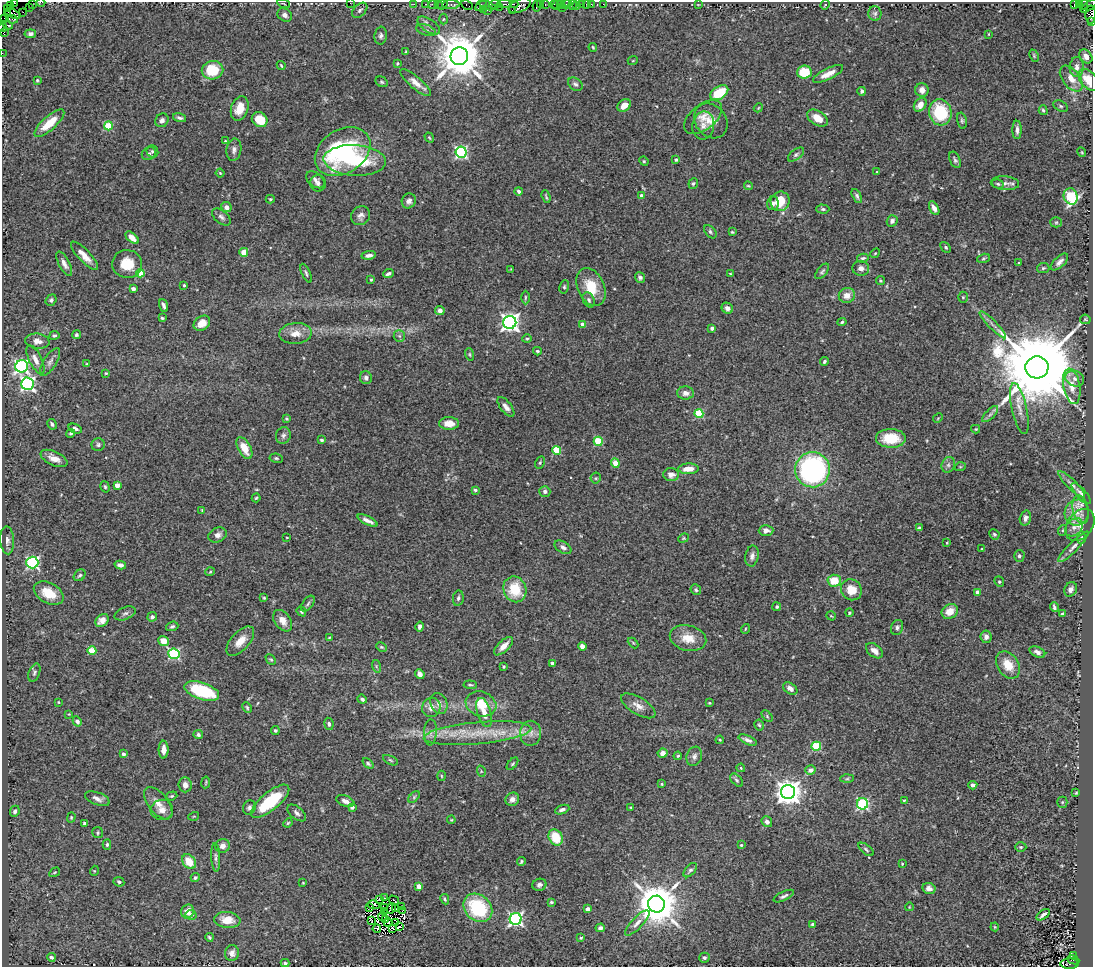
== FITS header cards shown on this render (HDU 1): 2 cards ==
NAXIS1  =                 1091
NAXIS2  =                  965

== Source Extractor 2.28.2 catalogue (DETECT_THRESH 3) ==
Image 1091 x 965 px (HDU 1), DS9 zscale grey, 1 PNG px = 1 image px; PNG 1095 x 969 px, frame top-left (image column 1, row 965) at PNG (2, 2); each listed source drawn as its Kron ellipse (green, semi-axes under 4 px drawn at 4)
Background 0.711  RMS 0.028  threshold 0.0853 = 3 sigma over >= 5 px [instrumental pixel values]
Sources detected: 449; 4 with non-positive FLUX_AUTO (blend fragments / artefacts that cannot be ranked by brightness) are neither listed nor drawn; the other 445 listed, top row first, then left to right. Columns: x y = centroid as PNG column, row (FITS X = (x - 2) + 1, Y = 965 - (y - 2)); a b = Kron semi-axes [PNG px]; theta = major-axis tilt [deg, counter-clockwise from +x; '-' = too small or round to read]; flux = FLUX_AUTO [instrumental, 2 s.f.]
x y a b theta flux
41 2 4 2 - 42
14 3 3 2 - 150
284 3 7 2 -21 1.5
350 3 2 2 - 48
32 4 2 2 - 23
414 4 2 2 - 22
426 4 3 2 - 48
432 4 2 2 - 30
438 4 2 2 - 56
495 4 6 3 10 120
504 4 7 2 -1 300
514 4 4 2 - 44
540 4 3 2 - 58
545 4 3 2 - 61
554 4 3 3 - 65
561 4 3 2 - 52
566 4 5 3 - 110
581 4 3 3 - 120
586 4 2 2 - 15
591 4 2 2 - 32
603 4 2 2 - 9.6
1079 4 4 3 - 33
443 5 5 3 - 37
451 5 9 3 0 180
467 5 6 3 -30 70
481 5 7 3 50 65
520 5 12 6 24 350
557 5 5 3 - 100
572 5 5 3 - 33
698 5 3 2 - 1.1
825 5 5 3 - 1.5
1075 5 4 3 - 260
1084 5 5 3 - 40
10 6 4 3 - 120
487 6 8 4 -19 250
537 6 6 3 80 99
576 6 2 2 - 18
1089 6 9 3 36 180
29 7 2 2 - 13
500 7 3 3 - 82
562 8 2 2 - 25
7 9 3 2 - 72
483 9 2 2 - 29
360 10 9 5 45 4.9
487 10 2 2 - 16
512 10 3 2 - 25
23 12 2 2 - 8.8
875 13 7 6 - 4.8
7 14 3 3 - 97
13 14 8 3 -24 61
285 15 8 6 -37 8
1091 15 9 5 89 400
5 19 3 2 - 18
12 19 6 4 -8 220
443 19 5 3 - 1.9
1092 22 3 2 - 48
8 25 5 3 - 370
429 25 13 6 -34 8.7
2 27 5 2 - 31
426 30 10 5 -18 5.7
4 32 3 2 - 29
30 34 6 4 7 5.3
989 34 3 2 - 1.6
381 36 9 6 82 5.8
593 47 4 3 - 2.3
406 52 4 3 - 2.4
2 53 2 2 - 4.1
459 56 9 9 - 9600
1034 56 6 4 -64 2.5
1086 56 7 5 -54 10
633 60 5 3 - 1.5
397 63 3 3 - 2
281 66 5 3 - 2.3
1077 67 10 7 87 11
212 70 11 9 10 67
804 72 7 6 - 54
828 74 16 5 26 18
1071 79 15 8 -52 22
37 80 4 3 - 2.2
1089 80 13 8 -49 37
382 82 6 5 - 3.2
415 83 19 6 -40 16
575 84 8 5 -39 4.9
922 90 7 6 - 13
862 91 4 4 - 4.5
719 93 10 6 32 61
920 105 7 5 53 17
624 106 7 5 41 18
1061 106 8 5 -27 3.9
240 108 13 8 71 26
758 108 5 3 - 1.8
1043 110 5 4 - 3
940 112 13 11 -76 110
703 117 22 12 39 25
179 118 7 3 -18 4.6
817 118 11 7 -32 26
162 120 7 6 - 8.3
260 120 8 7 - 45
711 121 19 15 -51 25
962 121 8 4 -77 3.6
49 123 19 7 42 42
703 125 14 11 80 13
108 126 4 4 - 85
1017 130 9 4 -90 8
429 138 5 4 - 2.2
225 141 3 3 - 1.6
234 150 11 7 81 8.3
152 152 6 5 - 3.9
343 152 30 22 33 280
461 152 5 5 - 300
1082 152 5 3 - 1.8
149 154 7 6 - 5.2
796 155 9 5 37 4.8
355 160 31 15 -3 120
676 160 4 3 - 3.5
955 160 9 5 -65 4.6
644 161 5 4 - 2.7
877 172 3 3 - 2.3
220 173 4 3 - 1.9
315 180 10 6 -39 7.4
318 183 8 8 - 5.8
693 183 5 4 - 3.3
1005 183 14 7 -4 10
998 184 6 4 -17 3.1
748 186 4 3 - 2.1
519 191 4 3 - 4.2
546 196 6 2 -71 2.5
642 196 4 4 - 11
857 196 7 4 -62 4.4
1071 196 8 7 - 160
270 199 4 4 - 2.2
409 201 8 7 - 6.9
780 201 10 9 - 48
773 203 7 6 - 7.3
226 207 5 4 - 9
934 208 7 4 -60 10
823 209 6 4 -1 3.9
360 216 10 9 - 9
221 217 11 6 -39 7.1
892 221 6 5 - 6.5
1056 222 5 5 - 2.8
710 232 8 5 -47 4
732 232 4 4 - 2.1
132 238 8 4 -41 15
946 247 6 4 -46 3.2
244 252 4 4 - 46
875 253 5 4 - 2.2
369 255 7 4 9 7.5
84 256 18 6 -47 20
863 258 6 4 15 4.4
983 258 6 4 20 2.8
1059 262 11 5 44 8.2
1019 263 3 3 - 1.7
64 264 13 5 -62 9.6
127 264 15 14 - 45
861 268 8 7 - 11
1043 268 6 5 - 3.2
511 269 3 3 - 1.3
822 271 9 4 50 4
140 273 4 4 - 55
306 273 10 4 -66 3.8
388 274 5 3 - 4.9
730 274 4 2 - 1.6
640 277 5 4 - 4.4
371 280 3 3 - 2.4
880 281 4 4 - 2.8
184 285 3 3 - 2.9
564 287 7 4 81 3.3
591 287 20 13 -65 50
133 289 4 4 - 10
847 295 8 7 - 18
525 297 7 3 89 2.5
963 297 5 5 - 2.8
51 300 6 5 - 4.3
589 300 8 5 -62 5.1
164 305 7 3 -70 5.8
727 308 6 5 - 9.8
440 310 5 4 - 9.3
162 318 4 3 - 3.1
1085 319 5 4 - 2.7
510 322 6 6 - 990
842 322 4 4 - 3.2
202 323 9 7 35 18
583 324 4 4 - 15
993 325 18 4 -46 8.8
712 328 4 4 - 4.8
296 333 16 10 4 22
54 335 5 4 - 3.7
76 335 4 4 - 3.1
399 336 6 5 - 4.1
527 339 4 4 - 2.3
37 341 12 7 -7 15
537 351 4 3 - 3
469 354 6 4 -73 2.4
35 360 15 6 -64 14
50 362 16 6 58 9
824 362 4 3 - 3.7
86 364 4 4 - 1.9
22 366 6 6 - 440
1037 367 11 11 - 41000
106 373 3 3 - 2.1
366 378 6 6 - 5.6
1075 379 9 7 -24 9.9
28 384 6 6 - 420
1072 386 18 8 -79 27
685 393 8 6 -3 10
506 407 12 5 -53 9.4
1019 409 26 7 -78 20
699 414 4 4 - 89
990 414 10 4 45 6.1
938 418 5 4 - 1.7
287 419 4 3 - 2.4
449 423 10 6 0 23
52 424 5 4 - 4
75 429 7 4 -23 5.1
976 429 4 4 - 2.1
71 433 4 4 - 3.2
283 435 8 7 - 6.3
891 438 15 9 -1 62
322 440 4 3 - 3
598 441 4 4 - 82
98 445 7 6 - 4.2
244 448 12 6 -61 29
557 450 4 4 - 86
54 458 14 7 -24 17
276 458 7 4 -9 3
540 463 6 4 64 3.1
615 463 5 4 - 30
948 465 8 6 64 5.5
960 467 5 3 - 1.9
688 469 10 5 2 19
812 470 17 17 - 390
671 474 8 6 -3 11
596 478 5 5 - 2.6
1072 484 18 5 -44 9.3
117 485 4 4 - 21
105 487 6 4 -72 2.9
475 490 4 3 - 3.9
545 491 5 5 - 5.2
1081 494 13 5 -48 8.9
256 498 4 4 - 2.5
202 510 4 3 - 1.8
1080 510 15 8 -78 17
1077 513 13 12 - 26
1025 518 7 5 73 8.7
367 521 11 3 -26 10
1080 525 17 12 54 19
1074 527 10 7 44 11
919 528 4 3 - 3.5
1063 530 5 3 - 1.8
766 531 7 5 3 8.9
994 534 5 4 - 2.8
218 535 9 7 24 9.8
287 538 3 2 - 1.1
683 538 6 4 22 2.3
1081 538 6 4 84 2.9
7 540 14 7 -86 10
947 543 3 2 - 1.7
563 547 9 5 -32 6.7
1073 547 21 5 45 9.5
982 549 3 3 - 2.2
752 556 10 6 79 8
1019 556 6 5 - 4.9
32 562 6 6 - 320
120 565 6 4 -14 7.8
210 572 5 3 - 1.7
80 575 6 5 - 4.2
834 581 6 6 - 41
999 582 5 4 - 2.9
515 589 13 11 -68 63
1071 589 7 6 - 7.8
696 590 5 5 - 3.1
851 590 11 10 - 31
978 592 4 4 - 21
49 593 16 10 -29 41
264 598 4 4 - 2.2
458 598 7 5 79 4.8
308 604 9 5 53 4.2
777 607 4 4 - 3
1054 607 5 3 - 4.2
950 611 8 7 - 25
301 612 5 4 - 3.5
125 613 11 6 23 6.3
849 613 4 4 - 3.2
1063 613 4 3 - 3.6
831 616 5 2 - 1.5
152 617 5 4 - 5.5
102 620 7 6 - 13
283 621 12 8 -55 16
172 626 6 4 19 3.9
420 627 5 4 - 5.8
897 627 8 6 71 5
745 629 5 3 - 1.7
986 637 6 5 - 9.5
329 638 4 4 - 1.8
688 638 18 12 -13 35
163 641 5 4 - 25
240 641 18 9 47 23
633 643 6 4 -45 2.3
504 646 12 5 44 16
582 646 4 4 - 16
381 647 6 3 -26 2.6
92 651 4 4 - 67
874 651 10 6 -38 12
1037 652 8 5 -25 7.2
174 654 5 5 - 250
271 659 6 4 -46 2.7
552 663 3 3 - 3.4
1008 665 15 10 -56 34
376 666 6 4 -73 2.4
504 667 3 3 - 2.2
34 673 9 5 69 4.5
420 674 5 4 - 8.7
470 685 6 3 -5 3
790 688 8 5 -34 11
202 691 18 8 -18 120
362 699 5 3 - 4.1
58 702 3 3 - 1.7
439 703 11 8 -67 11
709 703 4 3 - 1.8
481 704 15 12 -18 40
638 706 19 8 -31 18
247 708 6 4 -64 2.9
431 708 10 9 - 13
484 712 15 7 -73 17
69 714 3 3 - 1.5
767 716 7 4 -47 2.9
77 721 5 4 - 6.4
329 724 6 4 -80 5
759 725 5 4 - 3
275 730 4 4 - 3.5
430 732 13 6 87 9.4
477 733 54 11 5 81
530 733 12 10 89 16
198 735 5 4 - 4.2
720 740 4 4 - 2.2
748 740 10 4 -24 6.6
816 746 5 4 - 110
164 750 9 5 89 12
663 753 5 4 - 9.9
123 754 4 3 - 6.7
678 756 4 3 - 2
694 756 10 7 70 7.1
390 760 8 4 -28 3
368 763 6 4 -39 3.8
513 764 7 4 49 2.8
741 768 4 3 - 1.6
810 770 5 4 - 11
481 771 6 3 -73 2.4
441 776 5 3 - 2
847 779 7 4 2 3.5
736 780 8 4 -46 4.2
206 782 6 2 81 2
662 784 4 3 - 2.2
185 785 7 6 - 12
973 785 4 4 - 4.9
788 792 7 7 - 2200
1076 793 3 3 - 1.9
172 796 6 4 19 2.8
414 797 7 4 47 3.3
97 799 13 6 -20 9.4
512 799 7 6 - 9.2
904 800 4 3 - 1.7
270 801 23 9 39 100
345 801 9 5 -22 8.5
1062 802 5 5 - 2.8
158 803 19 10 -51 21
863 804 5 5 - 210
352 807 4 3 - 9.6
631 807 4 3 - 2
249 808 7 6 - 5.4
162 810 11 10 - 16
562 810 7 4 21 6
15 811 6 4 66 4.5
297 813 11 6 -39 6.9
194 816 5 3 - 1.6
71 817 5 4 - 2.1
451 820 4 3 - 1.8
767 822 5 5 - 7
84 823 3 3 - 3.3
288 823 5 4 - 2.4
98 833 5 5 - 3.1
556 837 8 6 -59 55
107 845 5 4 - 3.3
741 845 3 3 - 2.4
222 846 7 6 - 11
1021 847 6 5 - 2.7
866 849 9 4 -38 3.9
216 857 14 4 -88 6.4
189 862 8 6 -52 34
521 862 5 3 - 2.5
902 864 3 3 - 2.2
690 870 8 5 49 4.9
94 871 5 3 - 1.7
55 872 6 3 31 2
195 878 4 4 - 4
119 882 5 4 - 3.3
303 883 3 2 - 1.2
539 885 7 6 - 6.2
419 886 4 4 - 24
929 888 6 5 - 7.5
784 896 11 4 26 5.1
384 898 4 2 - 4.5
445 899 5 4 - 2.7
380 900 2 2 - 2.6
394 900 5 2 - 2.6
551 902 4 3 - 2.6
656 904 8 8 - 7700
374 905 6 2 -13 4.5
401 907 2 2 - 1.5
909 907 4 2 - 1.4
370 908 2 2 - 1.7
385 908 3 2 - 0.24
391 908 5 2 - 0.83
395 908 3 2 - 2.3
478 908 16 12 -42 130
588 909 4 4 - 12
403 910 3 2 - 2
187 911 7 6 - 17
384 911 3 2 - 3.1
191 915 5 5 - 8.8
1043 915 8 3 36 5.8
382 917 4 2 - 7.2
386 919 3 3 - 2.2
516 919 6 6 - 450
227 920 13 8 -5 26
371 921 4 2 - 0.34
396 922 3 2 - 1.5
388 923 4 2 - 3
637 923 16 5 46 11
813 924 4 3 - 4.2
399 927 3 2 - 2.4
995 927 4 4 - 1.7
393 928 3 2 - 2.4
600 928 5 4 - 5.6
377 929 4 2 - 2
209 937 4 4 - 3
581 938 4 3 - 2
232 953 8 7 - 9.3
1073 955 3 3 - 150
51 957 4 3 - 3.8
704 958 5 5 - 3.3
1073 960 6 4 -24 440
285 963 4 3 - 2.9
1069 964 9 5 -2 480
At the frame edge (FLAGS 8, measured only in part): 10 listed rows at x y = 41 2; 14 3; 350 3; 1089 6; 1091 15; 1092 22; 2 27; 4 32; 2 53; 1089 80
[4 non-positive-flux detections neither listed nor drawn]